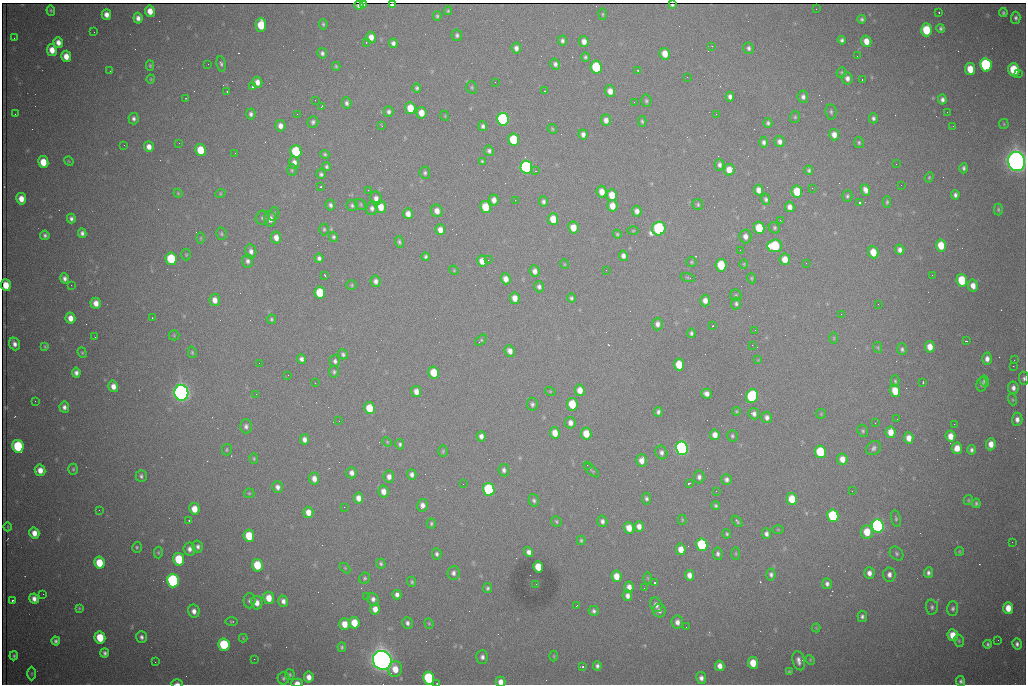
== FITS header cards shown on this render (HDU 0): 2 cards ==
NAXIS1  =                 1024 /fastest changing axis
NAXIS2  =                  682 /next to fastest changing axis

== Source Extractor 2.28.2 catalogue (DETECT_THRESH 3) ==
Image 1024 x 682 px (HDU 0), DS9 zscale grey, 1 PNG px = 1 image px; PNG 1028 x 686 px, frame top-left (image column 1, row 682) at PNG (2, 3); each listed source drawn as its Kron ellipse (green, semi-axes under 4 px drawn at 4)
Background 2420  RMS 30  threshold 90.3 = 3 sigma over >= 5 px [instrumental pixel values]
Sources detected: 478; all 478 listed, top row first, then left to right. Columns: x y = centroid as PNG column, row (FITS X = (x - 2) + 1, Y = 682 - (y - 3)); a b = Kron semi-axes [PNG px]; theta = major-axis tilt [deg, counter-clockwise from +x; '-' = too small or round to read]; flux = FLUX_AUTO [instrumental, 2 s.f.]
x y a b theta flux
363 4 3 3 - 3.3e+03
359 5 4 4 - 3.8e+03
392 5 4 4 - 5.0e+03
672 5 4 2 - 2.2e+03
816 9 2 2 - 9.1e+02
51 10 5 4 - 2.7e+03
150 11 5 5 - 2.4e+04
448 11 4 3 - 2.9e+03
939 12 2 2 - 1.2e+03
1003 13 4 4 - 3.1e+03
603 14 6 3 -83 2.3e+03
106 15 5 4 - 1.3e+04
437 16 4 3 - 3.0e+03
138 18 5 4 - 9.9e+03
1016 18 6 5 - 5.2e+03
862 19 4 3 - 4.3e+03
323 24 5 3 - 3.3e+03
261 25 7 5 89 6.8e+04
941 28 4 3 - 4.2e+03
926 30 6 5 - 7.9e+04
94 32 2 2 - 1.2e+03
457 35 6 5 - 5.0e+03
371 37 5 4 - 1.7e+04
14 38 2 2 - 1.5e+03
842 40 4 4 - 5.3e+03
562 41 5 4 - 5.7e+03
866 41 6 5 - 2.2e+04
58 42 5 4 - 1.5e+04
366 42 3 3 - 1.8e+03
584 42 5 4 - 1.4e+04
393 43 5 4 - 7.1e+03
712 46 3 2 - 1.8e+03
516 48 5 4 - 8.3e+03
748 48 6 5 - 5.1e+03
52 50 6 5 - 2.3e+04
322 53 5 5 - 5.5e+03
665 54 6 5 - 2.8e+04
66 56 6 5 - 2.2e+04
857 56 2 2 - 1.9e+03
585 57 5 4 - 3.8e+03
208 64 2 2 - 2.8e+03
221 64 8 4 -79 4.8e+03
555 64 5 5 - 6.4e+03
986 65 6 5 - 3.0e+05
150 66 5 4 - 2.9e+03
336 66 4 3 - 2.9e+03
596 67 6 5 - 1.6e+05
970 69 6 5 - 3.9e+04
637 70 3 2 - 2.3e+03
1014 70 6 5 - 9.8e+04
110 71 2 2 - 8.3e+02
841 72 5 4 - 2.8e+03
1018 74 3 2 - 1.5e+04
687 77 2 2 - 1.1e+03
847 78 6 5 - 8.6e+03
151 79 4 4 - 2.1e+03
862 79 3 2 - 3.9e+03
257 82 5 5 - 1.3e+04
495 82 2 2 - 7.2e+02
252 86 3 3 - 1.0e+05
472 87 6 5 - 3.4e+03
417 88 5 4 - 4.2e+03
545 91 2 2 - 1.3e+03
610 91 6 5 - 1.7e+04
227 92 2 2 - 1.5e+03
730 97 5 4 - 7.4e+03
803 97 6 5 - 7.1e+03
186 99 4 2 - 1.6e+03
942 99 5 4 - 7.5e+03
315 100 2 2 - 1.0e+03
646 101 6 5 - 3.9e+03
634 102 2 2 - 8.7e+02
347 103 6 5 - 5.9e+03
321 106 3 2 - 2.2e+03
410 108 6 5 - 4.8e+04
389 112 5 5 - 5.8e+03
831 112 7 5 -82 4.4e+03
947 112 2 2 - 3.2e+03
421 113 6 5 - 2.5e+04
15 114 2 2 - 1.1e+03
251 114 5 4 - 6.1e+03
297 114 2 2 - 2.5e+03
716 114 2 2 - 8.9e+02
445 116 5 3 - 1.6e+03
795 117 6 5 - 3.4e+03
873 118 5 4 - 5.1e+03
134 119 6 5 - 6.4e+03
503 119 6 5 - 4.3e+05
606 120 5 5 - 1.2e+04
642 121 5 3 - 3.4e+03
313 122 6 5 - 5.3e+03
768 123 5 4 - 4.4e+03
1004 124 5 5 - 2.3e+03
280 126 5 5 - 1.2e+04
382 126 3 2 - 2.5e+03
483 126 5 3 - 5.4e+03
953 126 2 2 - 9.3e+02
552 129 5 4 - 2.7e+03
583 134 5 4 - 8.5e+03
834 135 5 5 - 1.6e+04
514 140 6 5 - 9.8e+04
764 142 5 4 - 6.2e+03
779 142 5 5 - 9.0e+03
859 142 5 5 - 3.2e+03
179 143 2 2 - 3.9e+03
124 145 3 2 - 2.0e+03
149 147 5 5 - 1.5e+04
200 150 6 5 - 6.0e+04
296 151 6 5 - 1.3e+05
489 151 5 5 - 5.4e+03
235 153 2 2 - 1.4e+03
325 154 4 4 - 3.3e+03
69 161 5 4 - 2.1e+03
482 161 4 3 - 2.7e+03
1016 161 9 8 - 2.4e+06
43 162 6 5 - 4.1e+04
294 163 6 5 - 1.1e+04
896 164 2 2 - 1.2e+03
719 165 6 5 - 6.6e+03
326 167 4 4 - 3.9e+03
526 167 6 6 - 5.4e+05
964 168 5 4 - 5.0e+03
292 170 6 4 -89 2.9e+03
729 170 5 5 - 2.5e+04
809 170 5 4 - 3.8e+03
536 171 4 2 - 1.1e+03
425 173 6 5 - 4.6e+03
321 174 5 4 - 4.5e+03
929 177 5 4 - 2.8e+03
901 185 2 2 - 1.4e+03
320 187 3 2 - 1.8e+03
812 188 3 2 - 3.0e+03
368 190 2 2 - 8.4e+03
759 190 5 4 - 1.4e+04
865 190 6 4 -66 1.2e+04
797 191 6 5 - 6.0e+04
602 192 6 5 - 2.0e+04
178 193 4 4 - 2.2e+03
220 194 5 3 - 1.8e+03
612 195 6 5 - 3.5e+04
955 195 5 4 - 6.0e+03
847 196 6 5 - 3.9e+03
376 198 7 6 - 1.0e+04
21 199 6 5 - 2.2e+04
766 199 6 4 -76 5.0e+03
494 200 5 5 - 1.3e+04
515 200 2 2 - 1.0e+03
543 202 5 4 - 5.8e+03
887 202 6 4 88 3.4e+03
860 203 3 2 - 2.5e+03
360 204 6 5 - 2.9e+03
330 205 5 4 - 5.4e+03
352 205 5 5 - 4.5e+03
698 205 6 5 - 3.7e+03
612 206 6 5 - 2.5e+04
381 207 6 5 - 2.7e+04
485 207 6 5 - 6.1e+04
790 207 5 4 - 1.3e+04
372 208 7 6 - 7.0e+03
998 209 6 4 -89 3.4e+03
437 211 6 5 - 1.5e+04
637 211 5 4 - 1.0e+04
274 214 7 5 67 3.7e+03
408 214 5 5 - 1.5e+04
71 218 5 4 - 5.7e+03
263 218 7 6 - 4.4e+03
270 219 8 5 -85 1.3e+04
553 219 6 5 - 3.8e+04
780 220 3 2 - 2.5e+03
573 227 6 5 - 2.8e+04
759 228 6 5 - 6.8e+04
774 228 6 5 - 4.0e+03
324 229 6 4 89 3.5e+03
659 229 7 6 - 3.7e+05
440 230 5 5 - 1.5e+04
633 231 5 3 - 2.1e+03
82 233 5 4 - 6.6e+03
221 234 6 5 - 3.1e+03
617 234 4 4 - 3.1e+03
45 235 5 4 - 5.2e+03
745 236 7 6 - 1.2e+04
276 237 6 5 - 1.5e+04
333 237 5 4 - 4.2e+03
201 238 6 4 89 2.3e+03
399 242 6 4 -73 4.2e+03
941 245 6 5 - 4.7e+04
775 246 7 6 - 1.3e+05
740 250 2 2 - 1.1e+03
900 250 5 4 - 9.0e+03
251 251 7 5 -81 8.8e+03
873 252 6 5 - 3.6e+04
186 255 6 5 - 2.5e+03
623 256 5 4 - 8.4e+03
426 257 4 3 - 4.1e+03
319 258 4 4 - 5.8e+03
171 259 6 5 - 1.3e+05
785 259 6 5 - 2.7e+04
488 260 2 2 - 2.1e+03
248 261 6 5 - 7.1e+03
482 261 5 5 - 2.1e+04
691 262 5 4 - 2.8e+03
806 263 2 2 - 1.2e+03
564 264 5 3 - 1.8e+03
744 264 4 4 - 2.1e+03
721 265 6 5 - 8.0e+04
454 270 5 4 - 2.1e+03
606 270 2 2 - 1.2e+03
535 271 6 5 - 1.1e+04
325 275 3 2 - 1.7e+03
932 275 2 2 - 1.3e+03
65 278 5 4 - 7.2e+03
688 278 7 2 -15 2.1e+03
752 278 5 4 - 2.6e+03
506 279 5 4 - 1.5e+04
962 280 6 5 - 8.2e+04
376 281 6 5 - 8.5e+03
6 285 6 5 - 3.4e+04
71 285 2 2 - 7.0e+03
352 285 5 4 - 2.7e+03
973 286 6 5 - 1.6e+04
539 287 6 5 - 6.2e+03
320 293 6 5 - 8.8e+04
736 295 5 5 - 3.1e+03
515 298 6 5 - 1.9e+04
571 298 5 4 - 4.2e+03
215 300 6 5 - 1.5e+04
705 300 6 5 - 1.4e+04
96 303 5 5 - 1.6e+04
736 303 6 5 - 4.6e+03
878 304 2 2 - 1.3e+03
841 314 2 2 - 2.5e+03
70 318 5 5 - 1.7e+04
152 318 2 2 - 1.1e+03
271 319 5 5 - 3.4e+03
657 324 6 5 - 9.2e+03
713 326 3 2 - 2.3e+03
755 330 2 2 - 1.3e+03
691 333 4 3 - 4.5e+03
174 335 5 5 - 2.2e+03
95 337 2 2 - 1.1e+03
834 338 6 4 89 2.2e+03
481 340 7 4 43 2.8e+03
966 341 3 2 - 3.3e+03
14 344 6 5 - 9.2e+03
752 345 2 2 - 4.2e+03
45 347 4 3 - 2.6e+03
930 347 6 5 - 2.3e+04
878 348 6 4 -78 2.5e+03
902 349 6 5 - 4.3e+03
510 351 6 5 - 1.2e+04
192 352 6 4 -75 2.9e+03
82 353 5 4 - 2.7e+03
343 354 5 4 - 4.6e+03
301 359 4 4 - 7.2e+03
987 359 6 5 - 1.1e+04
758 360 4 4 - 1.9e+03
1014 360 2 2 - 2.5e+03
335 361 5 5 - 5.3e+03
259 363 3 2 - 1.6e+03
679 364 6 5 - 4.9e+04
1013 366 2 2 - 1.9e+04
334 372 6 5 - 3.9e+03
434 372 6 5 - 5.6e+04
76 373 5 4 - 7.9e+03
288 375 3 3 - 1.8e+03
1024 378 7 5 -86 4.7e+03
895 381 5 4 - 3.0e+03
984 381 5 4 - 4.3e+03
315 383 3 2 - 1.4e+03
923 383 3 2 - 3.3e+03
982 384 7 5 76 4.9e+03
113 386 6 5 - 1.5e+04
1013 388 6 5 - 9.2e+03
580 390 6 5 - 2.2e+04
416 391 5 5 - 1.6e+04
550 391 5 3 - 2.2e+03
895 391 6 5 - 3.9e+04
181 393 8 7 - 1.5e+06
256 394 2 2 - 1.7e+03
706 394 5 5 - 1.0e+04
752 396 7 6 - 2.2e+05
1012 400 6 4 -72 2.7e+03
35 401 3 2 - 1.6e+03
532 404 6 5 - 5.2e+03
572 404 6 5 - 6.6e+04
64 407 5 4 - 7.4e+03
369 408 6 5 - 5.3e+04
736 411 4 3 - 2.3e+03
658 412 5 4 - 5.8e+03
754 414 6 5 - 8.2e+03
821 414 5 5 - 2.6e+03
767 417 6 5 - 8.6e+03
897 419 2 2 - 9.8e+02
1017 419 6 5 - 1.0e+04
339 421 2 2 - 1.3e+03
570 423 6 5 - 1.1e+04
875 423 2 2 - 1.8e+03
954 424 2 2 - 9.5e+03
246 426 7 6 - 6.6e+03
863 431 6 5 - 3.6e+03
891 432 6 5 - 2.6e+04
555 433 6 5 - 2.6e+04
586 434 6 5 - 4.0e+04
715 435 5 4 - 1.5e+04
481 436 5 4 - 9.3e+03
732 436 6 5 - 3.9e+03
950 436 6 5 - 2.1e+04
909 438 6 4 -85 1.9e+04
304 439 5 4 - 9.7e+03
387 442 5 4 - 2.2e+03
400 444 5 4 - 4.2e+03
991 444 6 4 86 2.1e+04
18 446 6 5 - 1.6e+05
682 448 7 6 - 8.2e+05
874 448 8 6 39 6.2e+03
957 448 6 5 - 2.3e+04
227 450 6 5 - 2.7e+03
972 450 5 4 - 5.3e+03
443 451 5 4 - 3.0e+03
661 452 7 5 -68 7.6e+03
820 452 6 5 - 1.2e+05
254 459 5 4 - 2.8e+03
842 459 6 5 - 1.9e+04
641 460 6 5 - 1.6e+04
587 465 2 2 - 5.4e+03
73 469 5 4 - 3.2e+03
40 470 6 5 - 1.8e+04
504 470 6 5 - 6.4e+03
592 470 9 3 -42 3.1e+03
352 473 6 5 - 9.8e+03
412 474 5 4 - 7.5e+03
141 476 6 5 - 5.1e+03
389 477 6 5 - 1.1e+04
699 477 6 5 - 7.5e+03
314 479 6 5 - 1.4e+04
726 479 5 5 - 6.9e+03
689 483 3 2 - 3.9e+03
463 484 2 2 - 1.1e+03
277 487 6 5 - 9.0e+03
489 489 6 5 - 2.4e+05
383 491 6 5 - 1.5e+04
716 491 3 2 - 2.3e+03
852 491 3 2 - 1.7e+03
249 493 5 5 - 2.7e+03
359 498 5 5 - 1.6e+04
646 499 6 4 -81 5.0e+03
792 499 6 5 - 5.0e+04
534 500 6 5 - 4.6e+03
968 500 5 4 - 2.6e+03
976 503 5 4 - 4.0e+03
422 505 6 5 - 1.1e+04
716 505 4 4 - 3.8e+03
344 507 2 2 - 4.1e+03
194 509 6 5 - 2.8e+04
99 510 2 2 - 1.1e+03
308 512 6 5 - 2.1e+04
833 516 6 5 - 1.8e+05
896 519 8 5 -78 4.2e+03
189 520 3 2 - 3.3e+03
682 520 5 3 - 2.2e+03
556 521 5 5 - 3.2e+03
602 521 6 5 - 6.6e+03
737 521 7 3 -49 3.3e+03
431 523 5 4 - 3.3e+03
639 526 5 4 - 1.3e+04
878 526 7 6 - 7.9e+05
8 527 4 3 - 1.4e+03
629 528 6 5 - 2.5e+04
778 529 6 4 -1 1.9e+03
867 532 7 6 - 4.4e+04
34 533 5 5 - 1.8e+04
727 534 5 4 - 3.3e+03
766 534 5 4 - 7.2e+03
249 536 6 5 - 5.8e+04
581 540 4 3 - 3.2e+03
1012 542 2 2 - 8.2e+02
702 545 6 5 - 1.9e+05
137 547 5 5 - 3.0e+03
198 547 6 5 - 6.0e+03
189 549 6 6 - 9.4e+03
681 549 6 5 - 2.3e+04
158 552 6 4 -89 2.9e+03
529 552 5 4 - 9.7e+03
959 552 4 3 - 2.4e+03
736 553 6 3 -90 2.3e+03
437 554 5 5 - 5.0e+03
718 554 6 5 - 5.8e+03
897 554 8 6 -48 5.0e+03
179 559 6 5 - 9.5e+04
99 563 6 5 - 5.3e+04
381 564 5 4 - 4.0e+03
257 565 6 5 - 7.4e+04
538 567 6 5 - 4.5e+04
345 568 6 4 -45 2.1e+03
453 573 7 6 - 7.3e+03
869 573 6 5 - 1.2e+04
928 573 5 4 - 6.5e+03
771 574 6 4 -84 5.2e+03
889 574 7 6 - 1.0e+04
689 575 5 4 - 1.3e+04
616 576 6 5 - 2.7e+04
365 578 6 5 - 3.6e+03
648 578 6 4 -89 2.4e+03
173 581 6 6 - 4.8e+05
412 582 5 4 - 3.2e+03
654 583 3 3 - 1.0e+05
536 584 2 2 - 1.1e+03
827 584 5 5 - 7.0e+03
629 587 5 4 - 1.4e+04
488 588 5 4 - 4.0e+03
644 588 2 2 - 1.1e+03
43 594 2 2 - 9.8e+03
397 595 5 4 - 8.3e+03
366 596 2 2 - 9.2e+02
627 596 5 5 - 9.5e+03
269 598 6 5 - 3.0e+04
34 599 5 5 - 1.2e+04
373 599 6 5 - 8.0e+03
12 601 3 2 - 2.6e+03
249 601 7 6 - 5.7e+03
283 601 6 5 - 9.4e+03
257 603 7 5 -77 1.6e+04
656 605 7 6 - 1.1e+04
576 606 3 2 - 1.4e+03
932 607 7 6 - 5.6e+03
79 608 4 3 - 2.7e+03
1008 608 6 5 - 3.1e+04
375 609 5 5 - 1.7e+04
953 609 7 5 88 5.3e+03
194 611 6 6 - 1.1e+04
594 611 5 5 - 5.3e+03
659 611 6 6 - 7.2e+03
862 616 6 5 - 5.5e+03
232 621 6 3 0 2.4e+03
677 622 6 5 - 1.1e+04
354 623 6 5 - 4.0e+04
407 623 6 5 - 6.8e+03
429 623 5 4 - 2.6e+03
344 624 6 5 - 2.5e+04
686 627 2 2 - 8.5e+02
816 628 4 4 - 1.9e+03
953 635 6 5 - 3.7e+04
100 637 6 5 - 6.2e+04
141 637 6 5 - 6.5e+03
243 638 4 4 - 1.8e+03
998 640 2 2 - 1.3e+03
56 641 4 4 - 5.3e+03
959 641 6 5 - 3.3e+03
988 644 4 3 - 3.9e+03
1017 644 5 4 - 6.7e+03
224 645 6 5 - 1.6e+05
342 647 4 4 - 3.5e+03
105 653 4 4 - 6.0e+03
14 656 4 4 - 3.8e+03
554 656 5 3 - 2.2e+03
482 657 7 6 - 7.4e+03
254 659 2 2 - 5.6e+03
382 660 10 9 - 2.8e+06
810 660 5 4 - 2.2e+03
799 661 10 6 -75 1.0e+04
155 662 2 2 - 9.8e+02
753 663 6 5 - 4.0e+04
597 666 5 4 - 5.4e+03
720 666 5 4 - 1.4e+04
583 667 3 2 - 4.2e+03
395 669 8 6 79 3.0e+04
789 672 4 3 - 2.5e+03
32 673 7 3 90 2.1e+03
290 675 5 5 - 3.3e+03
309 677 5 5 - 1.5e+04
284 678 6 6 - 4.7e+03
429 678 6 5 - 1.8e+05
701 678 6 5 - 8.9e+03
961 681 5 4 - 5.3e+03
501 682 5 5 - 1.5e+04
177 683 5 3 - 5.0e+03
297 683 6 4 -1 1.3e+04
437 684 2 2 - 1.4e+03
At the frame edge (FLAGS 8, measured only in part): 7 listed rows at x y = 392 5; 1016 161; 1024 378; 501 682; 177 683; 297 683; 437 684

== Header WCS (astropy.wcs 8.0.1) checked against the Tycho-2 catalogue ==
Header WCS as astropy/WCSLIB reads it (CRVAL/CRPIX/CD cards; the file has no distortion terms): RA---TAN/DEC--TAN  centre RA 06:56:08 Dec +31:26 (104.04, +31.43 deg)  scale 1.44 arcsec/px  FOV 24.5' x 16.3'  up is -93 deg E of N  parity flipped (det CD > 0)
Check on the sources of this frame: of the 60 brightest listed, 8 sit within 2.2 arcsec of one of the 16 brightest Tycho-2 stars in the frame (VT <= 13.07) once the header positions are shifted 0.79 arcsec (0.47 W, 0.63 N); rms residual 1.31 arcsec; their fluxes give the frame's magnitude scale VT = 25.41 - 2.5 log10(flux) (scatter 0.35 mag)
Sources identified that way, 8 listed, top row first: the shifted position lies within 2.2 arcsec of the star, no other Tycho-2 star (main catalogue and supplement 1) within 4.4 arcsec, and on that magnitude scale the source's flux lands within +1.5 / -3 mag of the star's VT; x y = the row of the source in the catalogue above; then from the Tycho-2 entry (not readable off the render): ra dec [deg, ICRS J2000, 3 dp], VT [Tycho-2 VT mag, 2 dp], TYC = Tycho-2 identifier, HIP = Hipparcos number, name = IAU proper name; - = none
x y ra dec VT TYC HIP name
596 67 103.904 +31.460 12.65 2437-721-1 - -
526 167 103.952 +31.434 11.53 2437-424-1 - -
659 229 103.978 +31.488 11.51 2437-421-1 - -
775 246 103.984 +31.534 11.82 2437-428-1 - -
752 396 104.055 +31.528 12.03 2437-1294-1 - -
682 448 104.081 +31.501 10.83 2437-37-1 - -
382 660 104.185 +31.385 8.52 2437-370-1 33393 -
429 678 104.192 +31.404 11.68 2437-91-1 - -